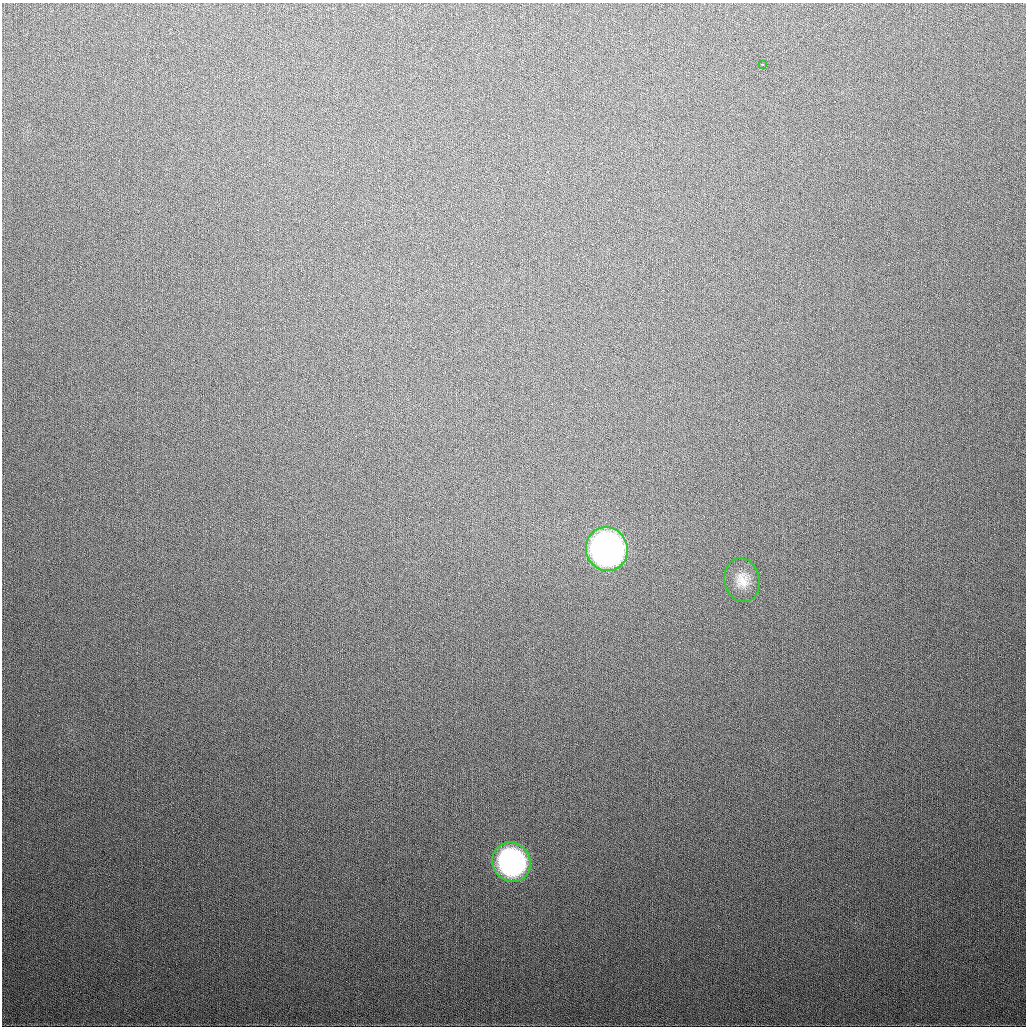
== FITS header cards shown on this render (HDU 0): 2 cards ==
NAXIS1  =                 1024
NAXIS2  =                 1024

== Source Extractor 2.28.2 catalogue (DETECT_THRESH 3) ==
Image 1024 x 1024 px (HDU 0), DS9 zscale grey, 1 PNG px = 1 image px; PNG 1028 x 1028 px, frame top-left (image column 1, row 1024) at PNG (2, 3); each listed source drawn as its Kron ellipse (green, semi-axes under 4 px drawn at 4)
Background 354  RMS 13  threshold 40.1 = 3 sigma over >= 5 px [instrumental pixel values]
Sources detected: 4; all 4 listed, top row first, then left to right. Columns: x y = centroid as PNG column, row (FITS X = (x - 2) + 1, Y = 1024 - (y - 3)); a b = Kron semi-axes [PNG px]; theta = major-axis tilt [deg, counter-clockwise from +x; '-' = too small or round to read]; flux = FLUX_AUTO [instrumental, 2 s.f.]
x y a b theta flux
762 64 3 2 - 2000
607 549 22 20 -68 400000
742 580 22 17 -79 15000
511 862 20 18 -59 190000